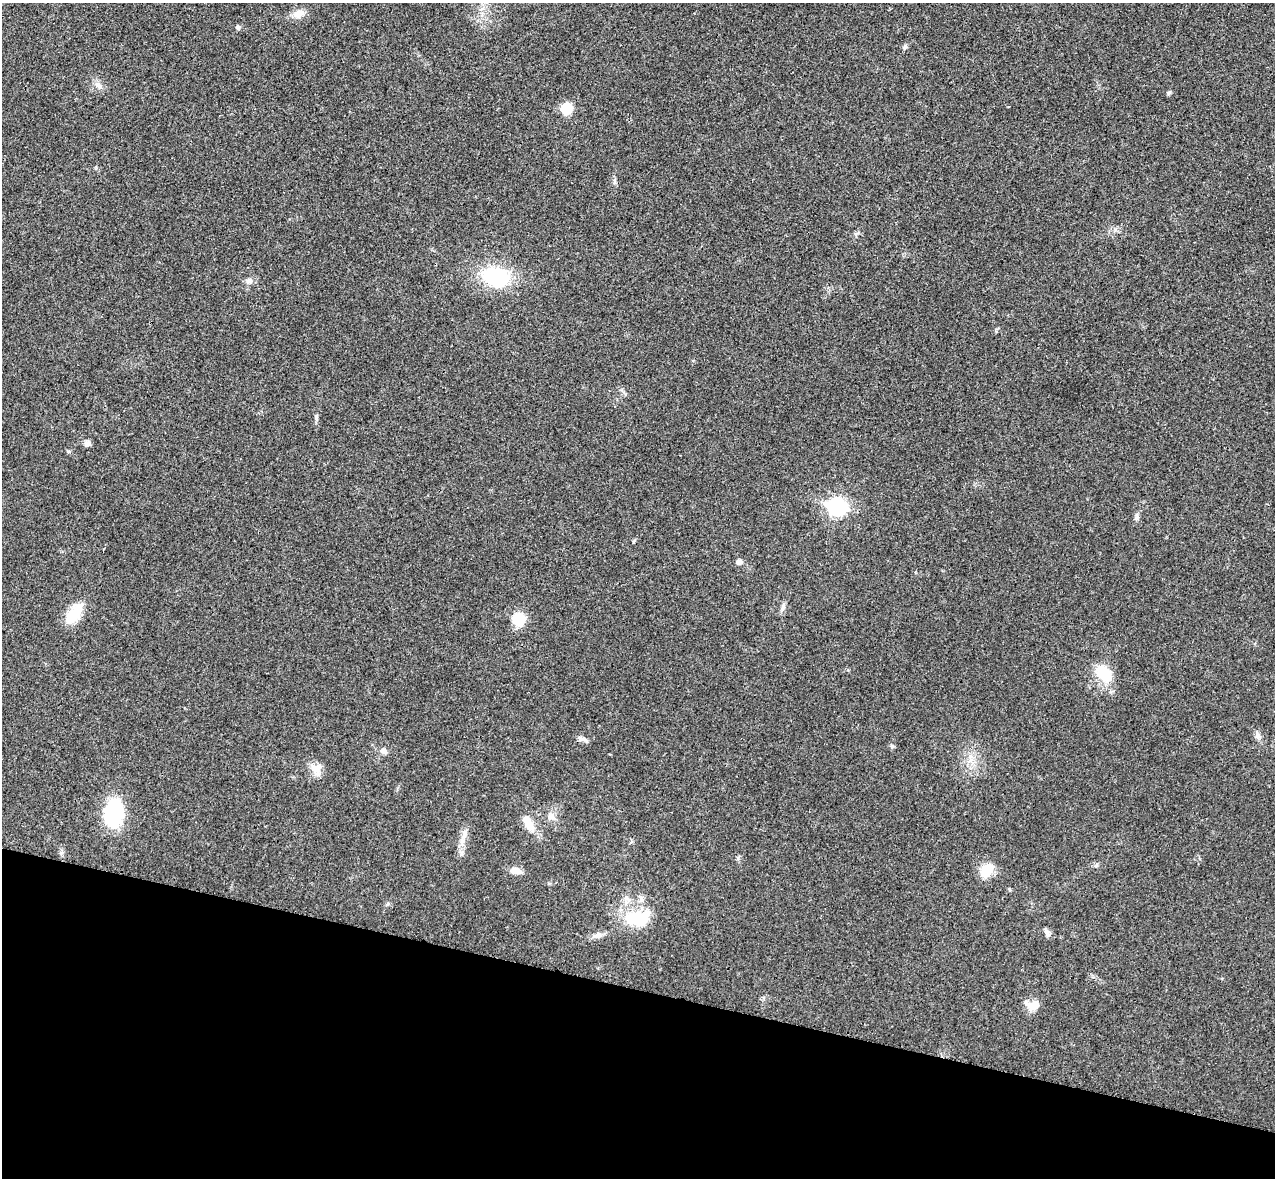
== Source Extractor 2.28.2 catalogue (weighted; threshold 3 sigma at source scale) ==
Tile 15 of 4 x 4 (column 3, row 4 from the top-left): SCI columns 2566-3838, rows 182-1357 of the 5134 x 5189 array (HDU 1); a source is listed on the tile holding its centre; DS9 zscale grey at full resolution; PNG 1277 x 1180 px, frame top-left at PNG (2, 3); no overlay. Shown black and unused: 16% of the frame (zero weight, under 3 of 4 exposures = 6% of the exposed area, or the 3 px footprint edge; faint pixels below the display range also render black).
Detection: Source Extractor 2.28.2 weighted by HDU 2 'WHT'; one run over the whole footprint, this tile lists its part. Background 0.0207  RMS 0.0044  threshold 0.0197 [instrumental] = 3 sigma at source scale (4.5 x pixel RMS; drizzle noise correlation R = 1.50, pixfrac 1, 0.05/0.05 arcsec/px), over >= 5 px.
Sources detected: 35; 1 inside a brighter object's white glare — not listed; the other 34 listed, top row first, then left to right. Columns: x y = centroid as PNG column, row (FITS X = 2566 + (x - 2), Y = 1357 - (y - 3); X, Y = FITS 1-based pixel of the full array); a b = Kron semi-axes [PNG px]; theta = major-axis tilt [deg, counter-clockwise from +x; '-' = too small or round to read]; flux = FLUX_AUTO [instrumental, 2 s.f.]
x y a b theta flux
298 14 15 10 17 3.5
238 27 6 6 - 0.87
905 46 7 5 54 0.84
98 85 12 7 -41 2.2
1169 93 6 4 59 0.66
567 109 9 9 - 11
614 181 7 4 -71 0.81
496 276 25 16 -14 37
249 281 7 7 - 1.9
316 416 6 5 - 0.67
87 443 8 7 - 1.7
68 451 5 3 - 0.54
837 507 8 7 - 130
739 562 7 7 - 1.5
783 606 9 4 82 1.1
75 613 30 14 53 10
519 619 10 10 - 13
1104 673 17 11 -49 15
1258 736 9 6 -80 1.6
582 739 13 6 -15 1.7
892 746 6 5 - 0.7
384 751 7 6 - 1.9
316 769 15 13 -82 4.1
113 814 32 19 83 28
551 816 11 8 35 2.3
528 823 23 10 -62 5.9
462 854 6 5 - 0.89
1096 865 6 5 - 0.78
987 870 16 11 63 9.3
515 871 13 7 1 3.4
635 919 28 24 -24 16
1047 933 9 7 -55 1.6
597 935 15 6 18 2.2
1033 1005 19 11 -8 4.6
Unlisted compact peaks at least as high as the median listed source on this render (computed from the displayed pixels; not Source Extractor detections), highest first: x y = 738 858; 1136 518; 388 904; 61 853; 549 883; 856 234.